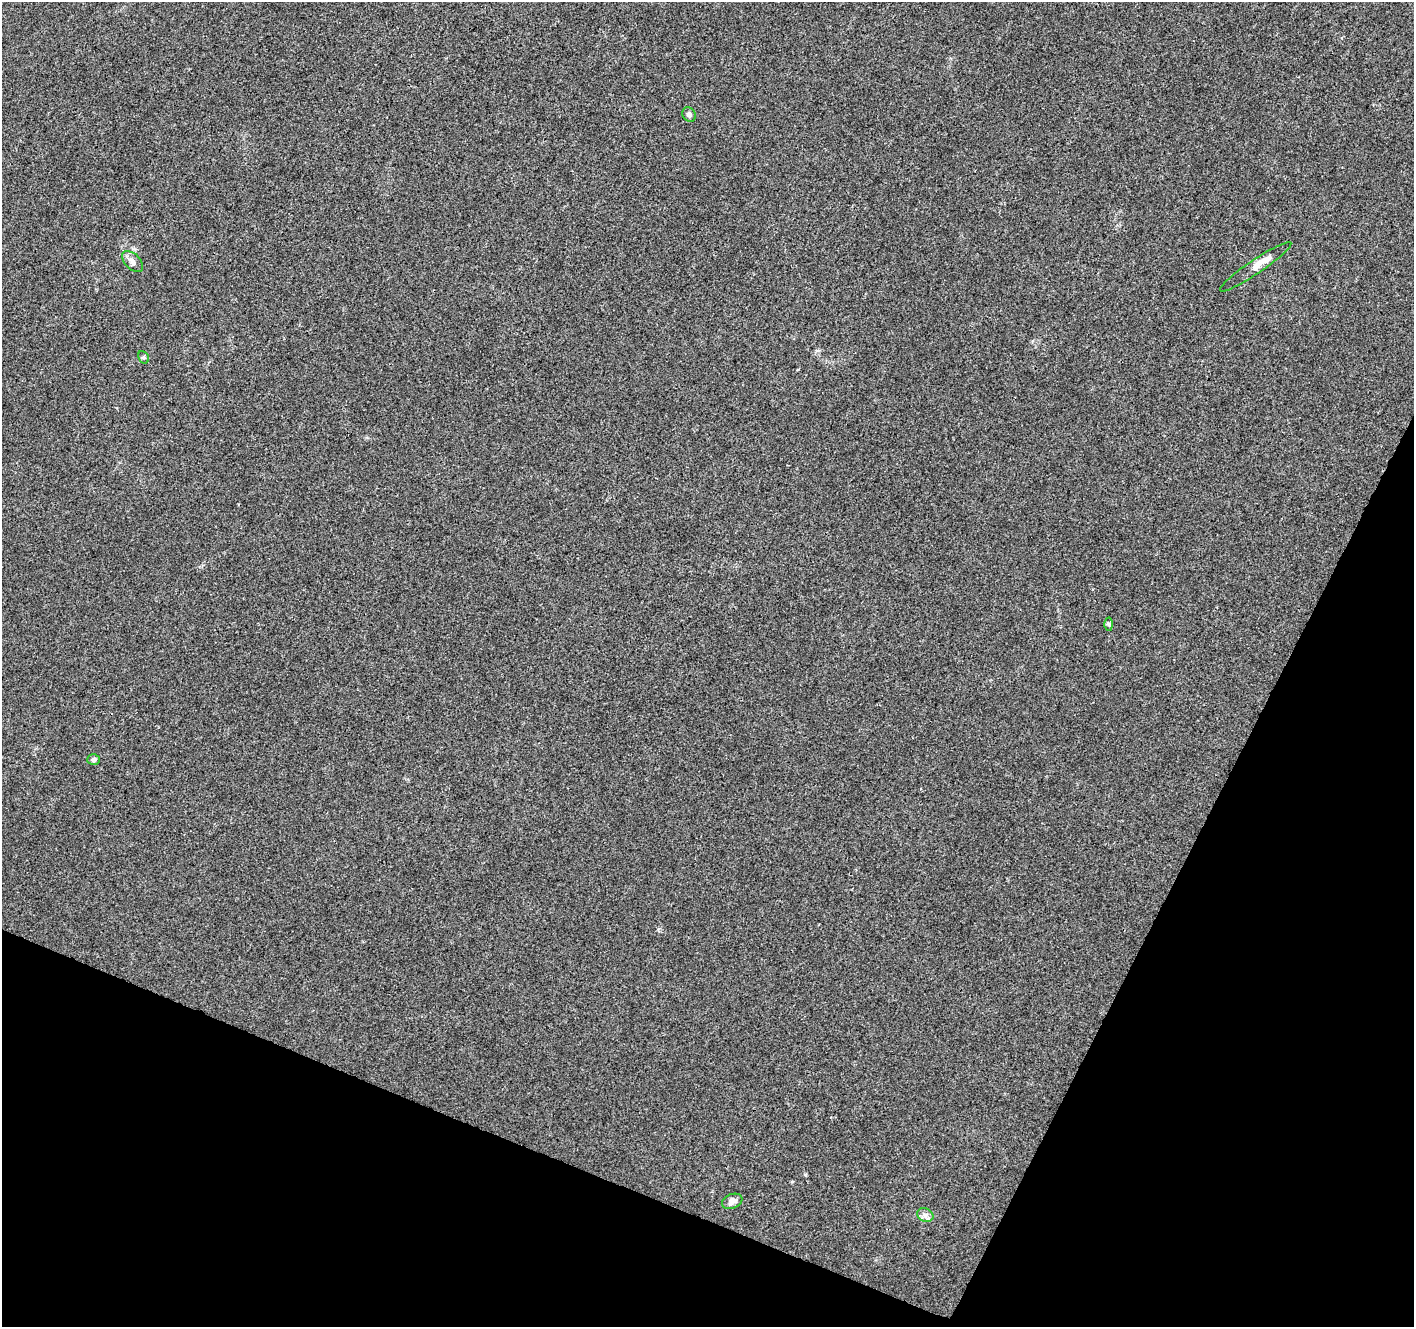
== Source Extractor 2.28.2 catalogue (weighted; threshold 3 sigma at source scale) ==
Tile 15 of 4 x 4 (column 3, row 4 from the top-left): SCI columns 2835-4246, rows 272-1596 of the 5661 x 5777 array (HDU 1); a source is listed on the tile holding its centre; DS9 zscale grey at full resolution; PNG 1416 x 1329 px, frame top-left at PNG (2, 2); each listed source drawn as its Kron ellipse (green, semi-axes under 4 px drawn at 4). Shown black and unused: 22% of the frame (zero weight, under 3 of 4 exposures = <1% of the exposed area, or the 3 px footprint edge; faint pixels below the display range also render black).
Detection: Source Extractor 2.28.2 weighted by HDU 2 'WHT'; one run over the whole footprint, this tile lists its part. Background 0.0134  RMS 0.0039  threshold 0.0176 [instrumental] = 3 sigma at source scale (4.5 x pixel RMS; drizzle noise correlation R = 1.50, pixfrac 1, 0.0396/0.0396 arcsec/px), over >= 5 px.
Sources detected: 9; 1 inside a brighter listed object's ellipse — not listed separately; the other 8 listed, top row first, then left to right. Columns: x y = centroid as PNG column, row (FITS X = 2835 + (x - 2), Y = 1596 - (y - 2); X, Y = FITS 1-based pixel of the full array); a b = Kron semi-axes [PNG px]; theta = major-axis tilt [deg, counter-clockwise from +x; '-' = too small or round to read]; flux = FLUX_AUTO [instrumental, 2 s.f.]
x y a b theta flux
689 114 8 6 -57 1.1
132 261 13 7 -45 2
1256 267 43 7 34 5
144 357 6 5 - 0.58
1109 624 6 4 -88 0.52
93 760 6 5 - 1.2
732 1201 10 7 22 2
925 1215 8 6 -22 1.6